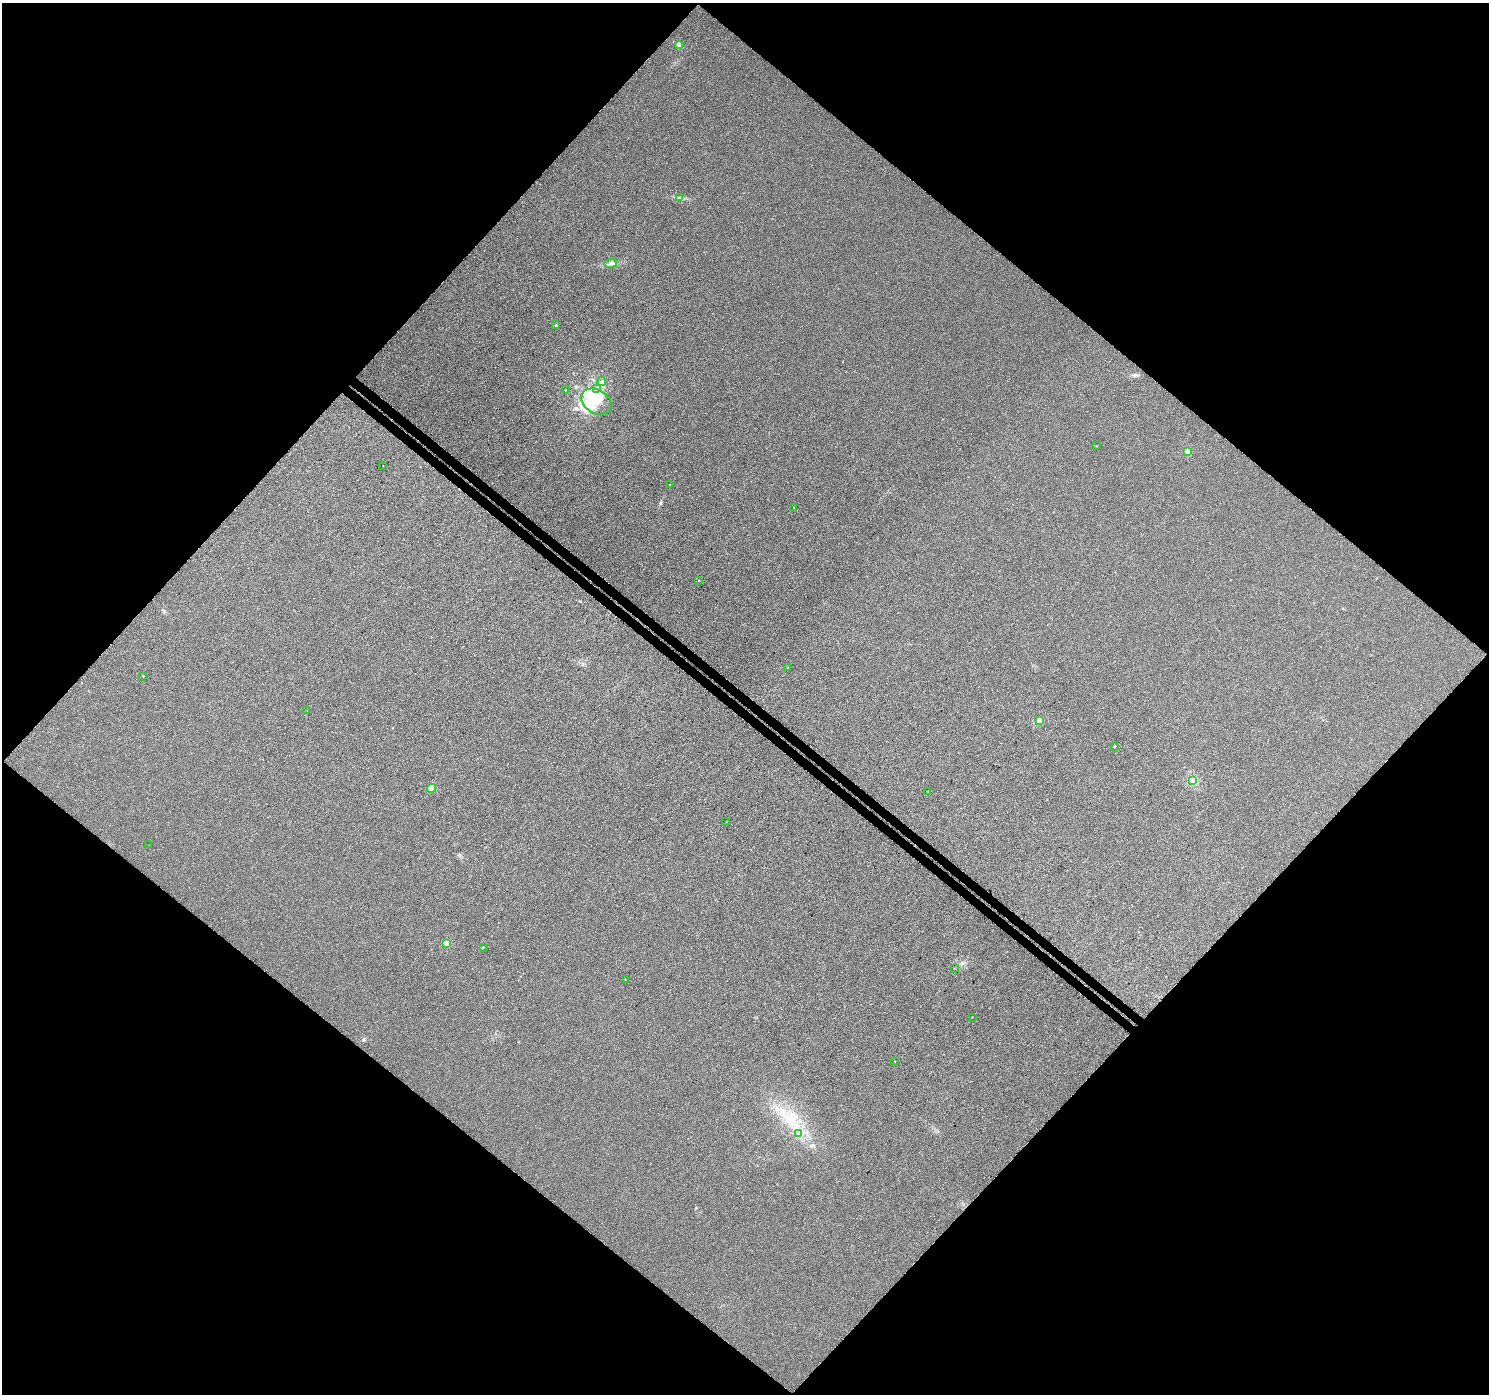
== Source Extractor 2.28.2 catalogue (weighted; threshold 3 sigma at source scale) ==
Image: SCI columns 69-6014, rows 324-5890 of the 6139 x 6154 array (HDU 1 of 3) = the unmasked area's bounding box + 8 px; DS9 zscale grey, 4 x 4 block average (1 PNG px = mean of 4 x 4 image px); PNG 1491 x 1396 px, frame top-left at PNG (2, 3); each listed source drawn as its Kron ellipse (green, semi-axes under 4 px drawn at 4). Shown black and unused: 51% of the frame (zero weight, under 3 of 4 exposures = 6% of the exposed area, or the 3 px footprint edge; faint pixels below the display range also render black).
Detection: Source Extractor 2.28.2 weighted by HDU 2 'WHT'. Background 0.0018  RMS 0.0037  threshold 0.0167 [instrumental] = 3 sigma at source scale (4.5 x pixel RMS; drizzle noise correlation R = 1.50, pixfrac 1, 0.0396/0.0396 arcsec/px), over >= 5 px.
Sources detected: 38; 4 inside a brighter object's white glare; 1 cosmic-ray / hot-pixel residue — neither listed nor drawn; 2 inside a brighter listed object's ellipse — not listed separately; the other 31 listed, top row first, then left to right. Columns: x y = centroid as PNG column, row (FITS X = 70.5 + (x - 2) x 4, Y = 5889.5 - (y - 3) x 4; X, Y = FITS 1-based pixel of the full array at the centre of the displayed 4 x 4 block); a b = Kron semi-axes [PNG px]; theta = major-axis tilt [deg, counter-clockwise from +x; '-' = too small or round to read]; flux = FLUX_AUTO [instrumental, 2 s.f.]
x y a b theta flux
679 45 4 3 - 5.6
679 198 3 2 - 2.5
611 263 6 3 8 7.2
556 325 2 2 - 1.2
602 381 4 3 - 6.5
596 388 3 3 - 3.9
565 390 2 2 - 1.1
596 401 16 11 -30 58
1096 446 2 2 - 0.84
1187 452 2 2 - 85
383 466 2 2 - 0.95
669 484 2 2 - 0.99
794 508 2 2 - 2.6
699 581 2 2 - 0.83
788 667 2 2 - 0.87
143 676 2 2 - 2.1
307 710 2 2 - 0.31
1039 720 2 2 - 82
1114 746 2 2 - 2.6
1192 781 3 2 - 3.7
431 788 4 4 - 12
928 792 2 2 - 1.5
726 822 2 2 - 0.39
149 845 2 2 - 0.4
446 943 2 2 - 110
483 947 2 2 - 3.4
954 968 2 2 - 0.63
625 979 2 2 - 1.4
972 1017 2 2 - 1.1
895 1061 2 2 - 1.7
798 1133 2 2 - 5.1
Diffuse or blended objects may show on this block-average render without a row.